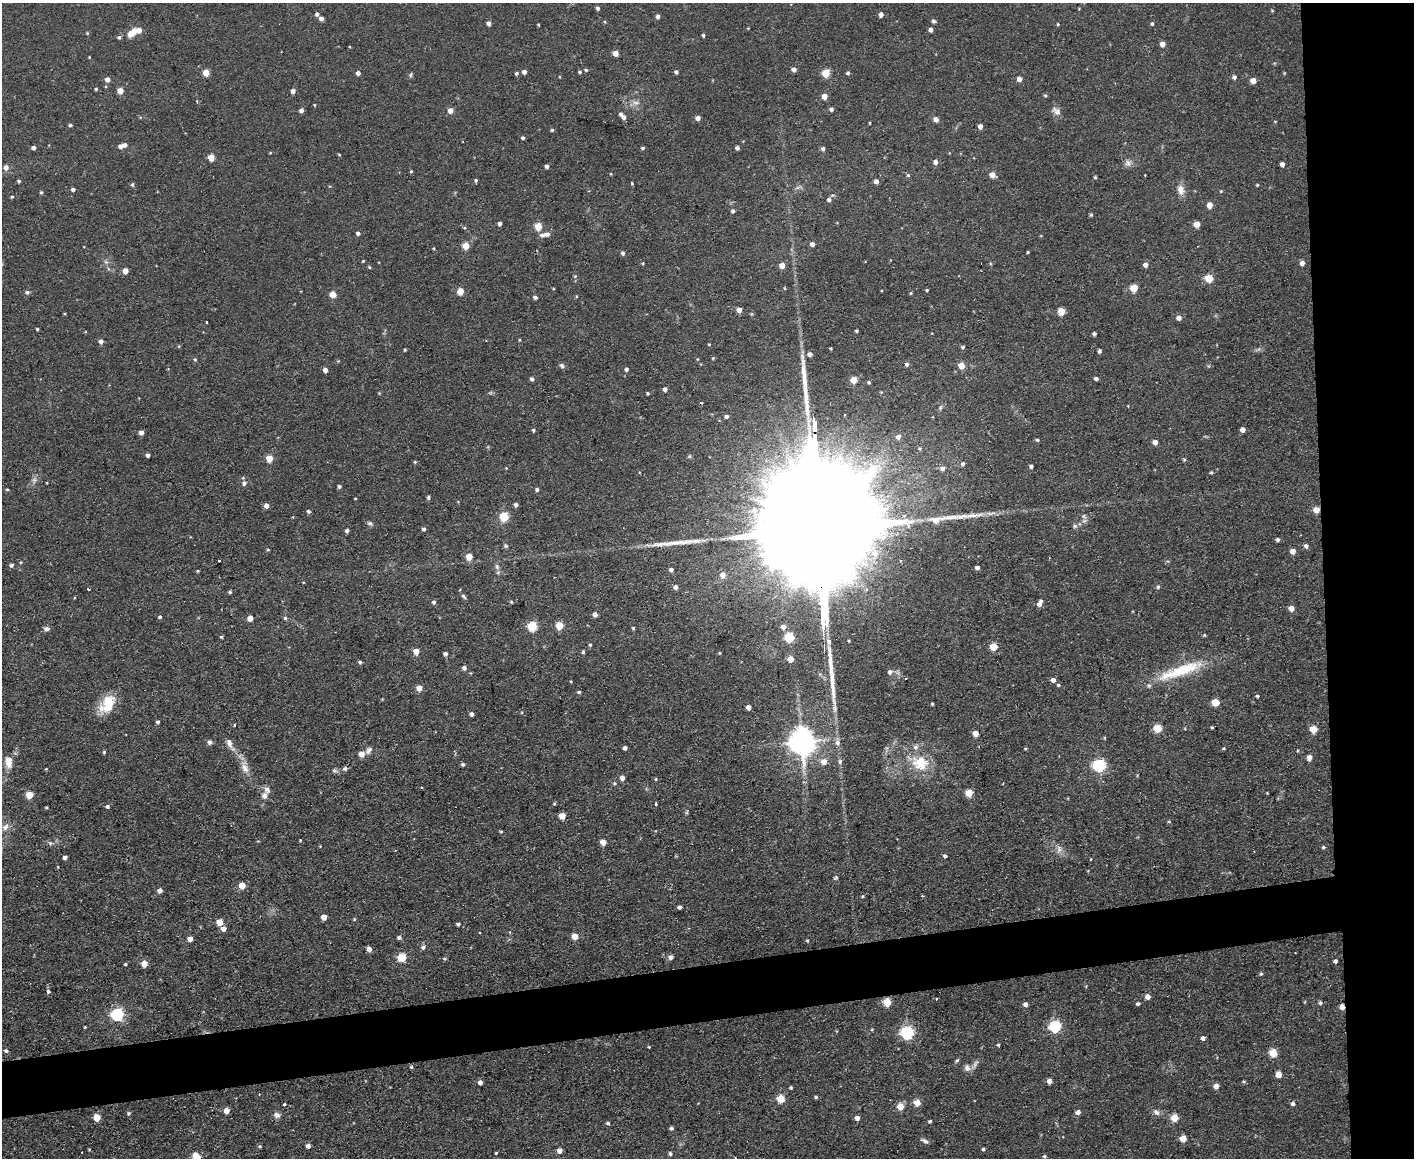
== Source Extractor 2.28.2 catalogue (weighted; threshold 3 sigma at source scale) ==
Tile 6 of 3 x 4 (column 3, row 2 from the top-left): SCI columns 2951-4362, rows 2311-3466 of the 4597 x 4621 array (HDU 1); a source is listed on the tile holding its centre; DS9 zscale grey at full resolution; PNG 1416 x 1160 px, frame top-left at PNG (2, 3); no overlay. Shown black and unused: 11% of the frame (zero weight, under 2 of 3 exposures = <1% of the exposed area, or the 3 px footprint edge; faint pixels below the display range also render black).
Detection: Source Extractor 2.28.2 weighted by HDU 2 'WHT'; one run over the whole footprint, this tile lists its part. Background 0.0586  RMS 0.0087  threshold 0.0389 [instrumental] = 3 sigma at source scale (4.5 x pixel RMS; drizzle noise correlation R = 1.50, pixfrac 1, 0.05/0.05 arcsec/px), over >= 5 px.
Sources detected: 397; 1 too faint to see at this stretch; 1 inside a brighter object's white glare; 4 cosmic-ray / hot-pixel residue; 5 long thin detections or spike segments (spike, bleed or trail) — not listed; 9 inside a brighter listed object's ellipse — not listed separately; the other 377 listed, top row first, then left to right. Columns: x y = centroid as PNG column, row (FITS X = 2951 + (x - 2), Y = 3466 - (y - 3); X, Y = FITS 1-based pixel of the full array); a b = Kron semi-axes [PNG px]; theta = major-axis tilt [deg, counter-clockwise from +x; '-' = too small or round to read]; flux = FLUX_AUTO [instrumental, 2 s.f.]
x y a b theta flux
598 8 4 4 - 2.1
1079 9 3 3 - 0.64
317 14 5 5 - 2
881 14 4 4 - 4.6
658 16 5 4 - 3.3
321 18 5 4 - 3.3
933 21 4 4 - 2.5
489 23 4 4 - 4.3
1058 24 4 3 - 0.89
1152 24 4 4 - 1.5
538 25 3 2 - 0.81
748 28 3 3 - 0.72
931 29 4 4 - 3.8
87 33 5 4 - 0.86
132 33 9 6 50 10
703 35 4 3 - 1.7
119 37 5 5 - 1.7
1162 44 4 4 - 7.3
616 53 4 4 - 12
89 57 3 3 - 0.65
794 69 4 4 - 4.9
586 70 4 4 - 1.3
524 72 4 4 - 3.7
580 72 4 4 - 1.5
676 72 4 4 - 2.3
206 73 4 4 - 17
358 73 4 4 - 3.9
516 73 4 4 - 1.6
826 73 5 5 - 28
848 73 4 4 - 1.8
1284 73 4 3 - 0.72
411 75 7 4 71 1.4
1234 77 5 5 - 2.8
107 79 4 4 - 5.8
1019 79 4 4 - 5.2
1253 81 4 4 - 10
96 89 3 3 - 1.2
120 91 4 4 - 12
293 91 4 4 - 4.5
1045 95 4 4 - 1.3
824 96 4 4 - 8.5
635 103 13 6 -5 4.8
315 105 4 3 - 0.73
831 109 4 4 - 2.6
301 110 4 4 - 3.7
450 111 5 5 - 7.1
1057 111 12 9 -35 4.8
624 117 5 5 - 3.5
698 118 4 4 - 6.2
936 119 5 4 - 5.7
1275 121 4 3 - 0.66
870 123 3 2 - 0.74
70 125 4 3 - 1.6
980 126 4 4 - 5.8
552 130 4 4 - 1.2
523 138 4 3 - 1.5
121 146 4 4 - 4.7
34 148 4 4 - 3.2
643 148 5 4 - 1.5
737 148 4 4 - 2.7
823 149 5 4 - 2.5
270 153 5 3 - 0.7
339 155 4 3 - 0.8
211 158 4 4 - 19
935 162 5 5 - 4
1128 163 10 9 - 4.1
1282 164 4 4 - 4.5
547 166 4 4 - 3.3
6 167 5 5 - 4.8
411 171 4 3 - 0.9
611 174 4 3 - 0.68
908 175 4 4 - 1.4
992 175 5 4 - 10
1145 175 3 2 - 0.68
1095 177 4 3 - 1.3
476 180 4 4 - 1.4
19 181 4 3 - 1.4
876 181 4 4 - 4.4
632 183 3 3 - 1.4
132 185 5 4 - 1.7
1257 185 4 3 - 0.85
797 188 7 4 18 1.9
73 189 4 3 - 2.6
1181 190 15 10 -80 6.9
1221 191 4 4 - 0.85
41 192 4 4 - 1.3
12 197 4 3 - 0.93
829 200 5 4 - 2.4
1210 205 4 4 - 11
733 211 5 4 - 2.1
1091 215 5 4 - 1.2
500 224 4 4 - 2.9
1197 224 5 4 - 12
538 226 5 5 - 22
358 233 4 4 - 2.6
542 235 8 6 13 3.2
812 244 4 4 - 4.4
466 246 5 5 - 20
434 248 4 2 - 0.7
1028 252 3 3 - 0.99
623 253 5 4 - 2.1
363 261 4 3 - 0.83
106 262 7 4 -44 2.2
643 263 3 3 - 0.85
1302 263 4 4 - 6.1
782 265 4 4 - 11
1145 265 4 4 - 4.9
369 267 4 3 - 1
125 271 4 4 - 9.8
575 276 5 4 - 1
1209 278 5 5 - 31
1134 288 5 5 - 27
927 290 4 3 - 0.98
460 291 5 4 - 18
27 292 6 5 - 2.1
911 293 4 4 - 0.98
333 295 5 4 - 16
577 296 4 3 - 0.79
535 297 4 4 - 2.5
739 310 4 4 - 7
1061 311 5 5 - 23
1179 318 5 4 - 5
207 322 3 2 - 0.92
37 329 3 3 - 1.1
856 331 3 3 - 1.2
1094 334 4 3 - 2.1
520 340 4 3 - 0.82
101 341 4 4 - 4.5
709 344 4 3 - 0.72
963 347 4 4 - 1.7
405 350 4 3 - 1
1099 351 4 3 - 2.1
810 354 5 5 - 3.7
713 358 4 3 - 0.93
697 359 5 3 - 0.73
195 360 5 4 - 1.4
338 361 4 4 - 0.9
907 364 5 5 - 2.3
562 365 6 5 - 2.2
962 366 5 4 - 14
626 369 5 4 - 2.1
325 370 4 4 - 5.2
1096 378 4 3 - 2.8
532 379 4 4 - 2.6
854 380 5 4 - 18
869 382 4 4 - 1.3
665 389 4 4 - 3.4
490 393 7 4 18 1.3
648 393 3 3 - 1.2
940 408 9 5 63 2
726 416 5 4 - 2.6
1243 429 4 4 - 5.7
533 430 4 3 - 1.6
141 432 4 4 - 4.6
898 437 6 5 - 4.4
1037 440 5 4 - 1.4
1155 442 4 4 - 6.1
920 449 6 6 - 1.8
148 455 4 3 - 2.8
689 456 5 4 - 1.1
269 458 5 4 - 19
1184 460 5 4 - 1.2
415 462 5 4 - 1
963 464 5 5 - 2.2
1031 466 4 3 - 2.3
506 468 3 3 - 0.58
943 468 6 6 - 4.5
1211 472 4 4 - 1.4
34 480 10 8 65 3.7
244 483 6 6 - 3.4
339 486 4 4 - 2
7 489 4 3 - 1.2
537 489 4 4 - 2.2
428 497 4 4 - 1.9
355 498 3 2 - 0.7
516 505 4 4 - 2.7
266 506 4 4 - 5.4
1316 510 5 5 - 13
308 511 5 4 - 1.9
904 516 6 5 - 1.7
1084 516 9 6 -73 2.9
504 517 5 5 - 41
936 520 11 7 -3 11
370 523 8 6 -31 2.2
818 525 112 23 -88 94000
1075 526 6 5 - 2
424 529 4 4 - 2.2
347 531 4 4 - 2.7
1278 539 4 4 - 2.4
506 546 6 5 - 1.5
1306 546 5 5 - 2.9
268 550 5 3 - 0.85
1293 551 5 4 - 6.8
469 557 5 5 - 15
219 561 3 3 - 3.1
11 565 4 4 - 2.6
497 567 9 6 -73 2.9
977 568 4 4 - 3.6
671 570 5 4 - 2.9
198 571 3 3 - 1
723 575 5 5 - 6.7
303 582 4 2 - 0.63
676 587 5 4 - 3.8
1158 587 5 4 - 1.5
230 592 4 4 - 1.5
464 596 7 4 -45 2
434 602 6 5 - 1.9
511 602 5 4 - 0.93
1040 603 7 4 68 5.8
1291 608 5 4 - 7.6
595 614 4 4 - 4.7
160 617 4 4 - 1.4
250 618 4 4 - 9.8
285 618 5 5 - 1.4
559 626 5 5 - 25
532 627 5 5 - 50
783 627 5 5 - 5.3
633 628 4 4 - 1.2
46 629 7 5 17 2.9
1204 635 4 4 - 0.97
221 637 4 3 - 1.3
789 637 5 5 - 44
829 641 9 7 -81 4.3
590 645 4 4 - 1.1
994 647 5 5 - 26
416 651 5 5 - 10
583 652 4 4 - 1.5
720 653 3 3 - 0.81
445 654 4 4 - 2.8
790 659 4 4 - 11
360 662 4 4 - 1.8
464 668 4 4 - 3.6
1180 671 66 13 19 44
890 672 6 5 - 2.9
471 673 4 3 - 0.69
906 678 3 2 - 1.6
1053 680 4 4 - 4.6
571 681 3 2 - 0.7
1058 685 4 4 - 1.4
419 688 5 5 - 10
579 692 4 4 - 1.5
1257 696 4 4 - 1.3
382 699 3 3 - 0.66
108 700 29 14 37 20
1215 702 5 5 - 25
932 704 3 3 - 1.4
748 707 4 4 - 5.5
472 714 4 4 - 3
158 722 4 3 - 2.1
234 725 4 3 - 0.68
1212 727 3 3 - 1.1
1157 728 5 5 - 27
1314 729 5 5 - 20
975 733 5 4 - 11
802 741 9 8 - 1200
210 742 6 6 - 2.6
837 742 10 7 88 4.1
230 744 20 7 -60 7.2
625 748 4 4 - 3.2
1025 748 3 3 - 1.1
1223 748 4 3 - 1
369 750 10 7 54 3.5
104 752 4 3 - 1.2
361 754 5 5 - 8.4
1309 757 6 5 - 5.3
840 761 7 6 - 2.1
9 762 15 8 -85 9
824 762 5 5 - 9.1
920 763 25 21 -18 30
463 764 4 4 - 1.7
1099 765 6 5 - 150
245 768 14 9 -68 7.6
46 769 3 3 - 0.81
345 769 6 5 - 2.5
335 771 7 6 - 2.1
622 778 5 4 - 5.5
656 779 4 4 - 0.93
969 793 5 5 - 23
1267 793 2 2 - 0.66
29 795 5 5 - 20
264 796 9 7 73 4.4
656 804 3 3 - 1.7
107 806 5 4 - 2.2
46 807 3 3 - 0.84
687 813 6 3 89 1.2
562 816 5 5 - 14
1169 822 5 3 - 0.82
5 827 12 9 57 6.5
501 831 4 4 - 1
300 840 3 2 - 0.82
258 841 4 3 - 0.68
603 842 5 4 - 9.4
51 843 6 5 - 1.8
1323 847 4 4 - 1.5
1059 849 12 8 86 4.7
945 856 4 4 - 2.4
65 857 4 4 - 3.1
1091 859 3 2 - 0.6
836 878 6 5 - 1.4
242 885 5 5 - 12
160 890 5 4 - 4.3
862 896 4 4 - 1.1
679 907 4 3 - 2.5
324 917 4 4 - 9
354 919 5 4 - 1.1
220 922 5 5 - 15
458 924 5 4 - 1.9
223 929 5 4 - 5.3
575 936 5 5 - 12
399 937 4 4 - 2.7
190 939 4 4 - 7.5
807 941 4 3 - 0.93
423 947 6 5 - 2.7
369 949 4 4 - 5.6
401 957 5 5 - 42
671 957 5 5 - 3.2
1335 961 4 3 - 2.6
125 964 3 3 - 1.3
144 964 5 5 - 12
1261 974 5 4 - 1.5
48 991 5 5 - 1.9
1147 997 5 4 - 6.7
936 999 3 3 - 0.79
887 1002 5 5 - 29
1320 1003 5 5 - 1.7
1025 1004 4 4 - 4.5
1138 1004 4 4 - 1.7
1342 1007 5 4 - 7.5
117 1015 6 6 - 150
85 1027 3 2 - 0.67
1055 1027 6 6 - 100
872 1029 4 3 - 0.86
907 1033 6 6 - 150
1203 1038 4 4 - 3.6
998 1045 4 3 - 1.3
649 1047 4 3 - 0.81
6 1051 5 4 - 2
1273 1053 5 5 - 28
957 1061 8 4 45 1.5
975 1064 18 5 54 3.9
411 1067 4 4 - 1.3
967 1068 9 8 - 4.2
1279 1075 5 5 - 13
1049 1081 4 4 - 7.6
480 1082 4 4 - 3.6
1244 1082 5 4 - 1.2
1216 1086 5 5 - 6.2
791 1088 3 3 - 1.4
259 1094 3 2 - 0.55
816 1097 4 4 - 1.4
781 1099 5 5 - 30
917 1103 5 4 - 15
284 1104 3 2 - 1.2
1293 1104 5 5 - 2.6
900 1106 5 4 - 18
226 1111 4 4 - 8.8
1078 1112 5 4 - 4.5
1156 1112 10 7 -41 3.5
129 1113 5 4 - 1.4
277 1115 10 7 -15 3.3
97 1117 5 5 - 19
857 1118 4 4 - 5.4
1175 1118 5 5 - 21
930 1121 4 3 - 1.6
608 1123 4 4 - 1.7
671 1128 5 4 - 2.1
1183 1139 5 5 - 16
924 1141 11 4 -29 2.4
260 1146 5 4 - 1.2
308 1146 4 4 - 3.4
983 1149 3 3 - 1.7
560 1151 4 4 - 5.7
496 1153 3 3 - 0.88
670 1154 4 4 - 2.1
196 1156 12 11 - 7.4
1044 1156 4 4 - 1.3
735 1158 2 2 - 0.65
Overlapping masked pixels (flux is a lower limit): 4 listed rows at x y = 1316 510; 818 525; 994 647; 1342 1007
Isophote crosses this tile's border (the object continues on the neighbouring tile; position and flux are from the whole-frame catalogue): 2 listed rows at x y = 196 1156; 735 1158